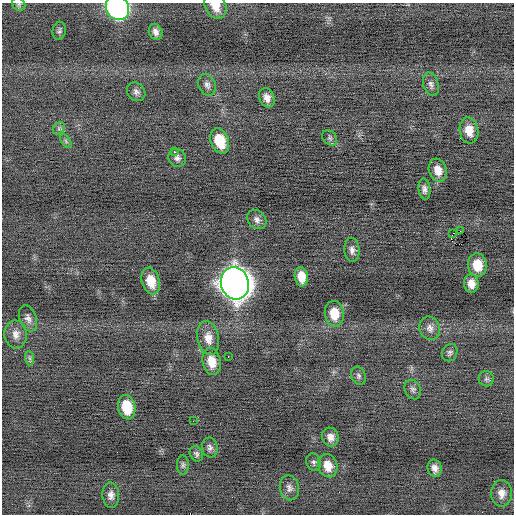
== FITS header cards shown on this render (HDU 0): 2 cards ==
NAXIS1  =                  512 / Axis length
NAXIS2  =                  512 / Axis length

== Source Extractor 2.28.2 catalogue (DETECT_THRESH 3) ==
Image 512 x 512 px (HDU 0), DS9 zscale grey, 1 PNG px = 1 image px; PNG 516 x 516 px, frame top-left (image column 1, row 512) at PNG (2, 3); each listed source drawn as its Kron ellipse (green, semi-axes under 4 px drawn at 4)
Background -0.0939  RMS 0.68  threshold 2.05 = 3 sigma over >= 5 px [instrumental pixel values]
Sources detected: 53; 2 with non-positive FLUX_AUTO (blend fragments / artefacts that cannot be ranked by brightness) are neither listed nor drawn; the other 51 listed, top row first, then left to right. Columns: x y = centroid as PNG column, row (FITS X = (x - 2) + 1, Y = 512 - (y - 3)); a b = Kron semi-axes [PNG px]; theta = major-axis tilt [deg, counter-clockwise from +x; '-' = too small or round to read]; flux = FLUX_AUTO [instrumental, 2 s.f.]
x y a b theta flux
19 4 7 6 - 87
215 6 13 10 -57 570
117 8 12 11 - 14000
59 31 9 6 79 120
156 32 8 6 -67 230
431 84 12 7 -73 200
207 85 11 8 -67 200
136 92 10 8 -45 190
267 98 10 7 -69 310
59 128 7 5 47 100
469 130 13 9 -82 600
330 138 9 6 -47 120
66 141 8 4 -54 94
220 141 13 9 -70 1300
174 152 3 2 - 460
177 158 9 8 - 190
438 170 12 9 -71 470
424 189 11 6 -82 190
257 220 11 8 -46 210
460 231 2 2 - 310
453 234 4 2 - 32
352 250 12 7 -85 220
477 265 12 9 -82 890
301 277 10 6 -82 620
151 281 13 9 -74 820
235 283 16 14 -74 71000
471 284 9 7 -86 400
334 314 13 9 -83 880
28 318 13 8 -71 250
430 328 12 10 -67 280
16 334 14 11 -87 390
208 338 17 11 -80 520
450 353 9 7 59 130
228 356 3 2 - 150
30 358 7 4 -89 100
212 362 14 9 -79 720
359 376 9 7 -71 120
486 379 7 7 - 140
413 389 10 7 -64 140
127 407 12 8 -79 1200
193 421 2 2 - 23
330 437 9 8 - 300
210 447 10 8 -80 160
196 454 8 6 -58 110
314 462 9 7 -63 140
183 465 9 6 90 130
328 466 12 9 -71 570
435 468 9 7 -76 240
289 488 12 9 -78 240
501 493 13 10 -89 380
111 495 12 8 -86 260
At the frame edge (FLAGS 8, measured only in part): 3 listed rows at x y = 19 4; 215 6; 117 8
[2 non-positive-flux detections neither listed nor drawn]